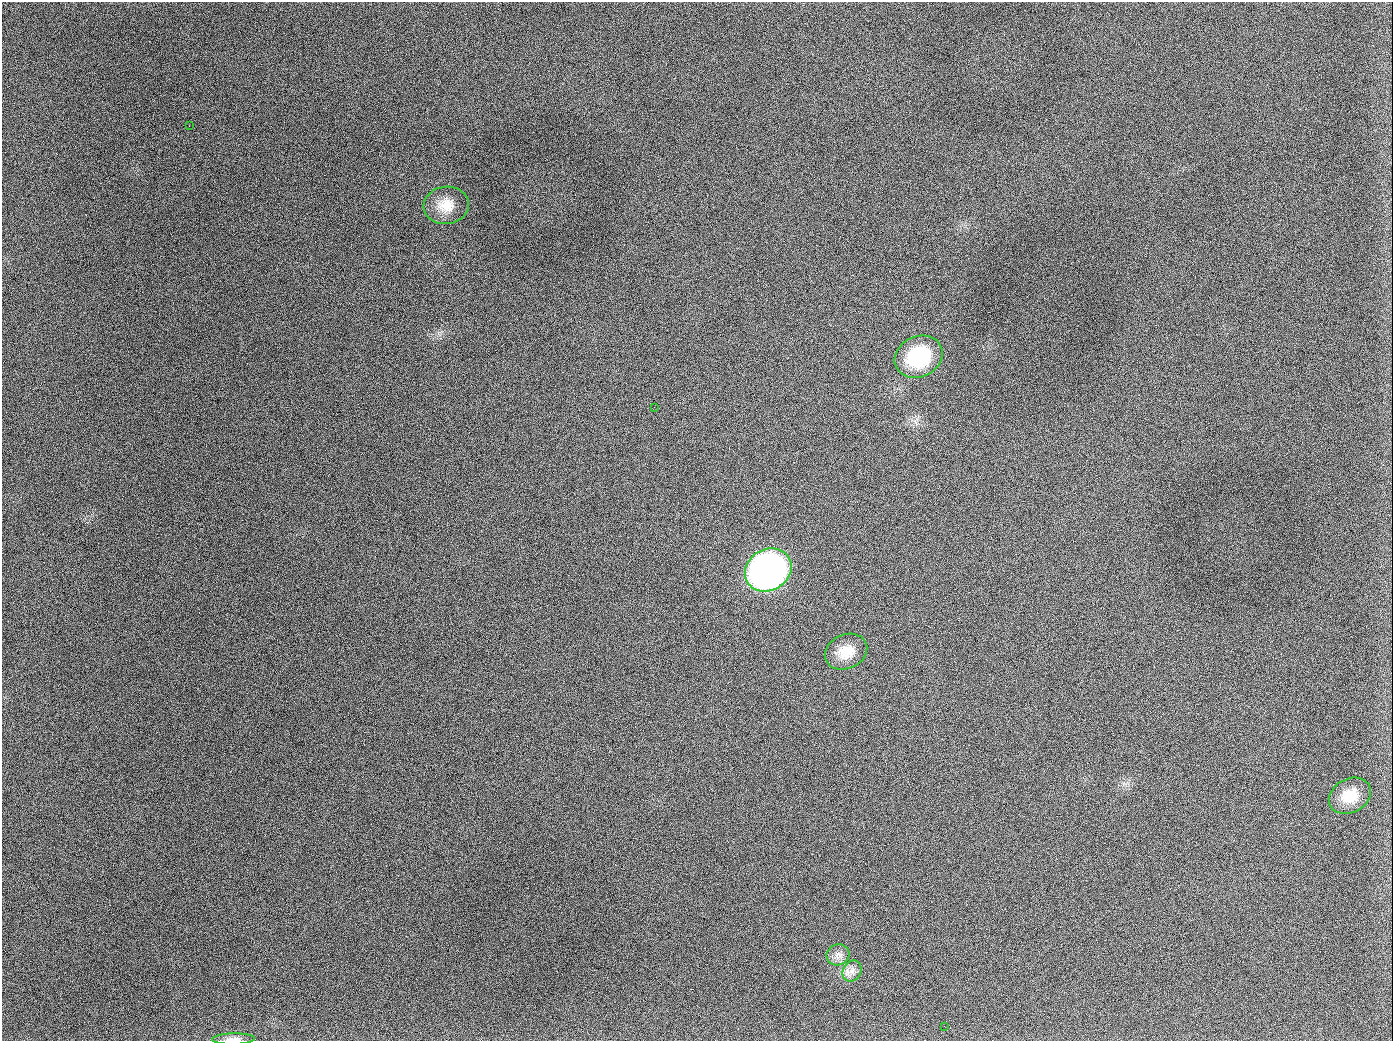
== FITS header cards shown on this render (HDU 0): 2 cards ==
NAXIS1  =                 1391
NAXIS2  =                 1039

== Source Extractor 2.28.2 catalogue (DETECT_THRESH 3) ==
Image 1391 x 1039 px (HDU 0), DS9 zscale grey, 1 PNG px = 1 image px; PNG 1395 x 1043 px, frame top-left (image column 1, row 1039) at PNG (2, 2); each listed source drawn as its Kron ellipse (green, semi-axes under 4 px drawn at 4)
Background 2180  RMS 85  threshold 256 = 3 sigma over >= 5 px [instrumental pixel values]
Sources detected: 11; all 11 listed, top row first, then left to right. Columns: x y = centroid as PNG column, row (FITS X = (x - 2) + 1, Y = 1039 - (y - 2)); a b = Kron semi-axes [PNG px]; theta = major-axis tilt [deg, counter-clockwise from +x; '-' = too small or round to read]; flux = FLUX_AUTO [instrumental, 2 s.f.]
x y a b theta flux
189 126 2 2 - 5.7e+03
446 205 23 18 7 1.2e+05
919 357 25 20 25 4.0e+05
654 407 2 2 - 3.1e+03
768 570 24 20 31 2.8e+06
846 652 22 17 25 1.2e+05
1350 796 22 17 29 1.3e+05
838 955 11 10 - 3.9e+04
852 971 11 8 58 4.1e+04
944 1026 3 2 - 4.2e+03
234 1039 21 5 1 3.2e+04
At the frame edge (FLAGS 8, measured only in part): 1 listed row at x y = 234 1039